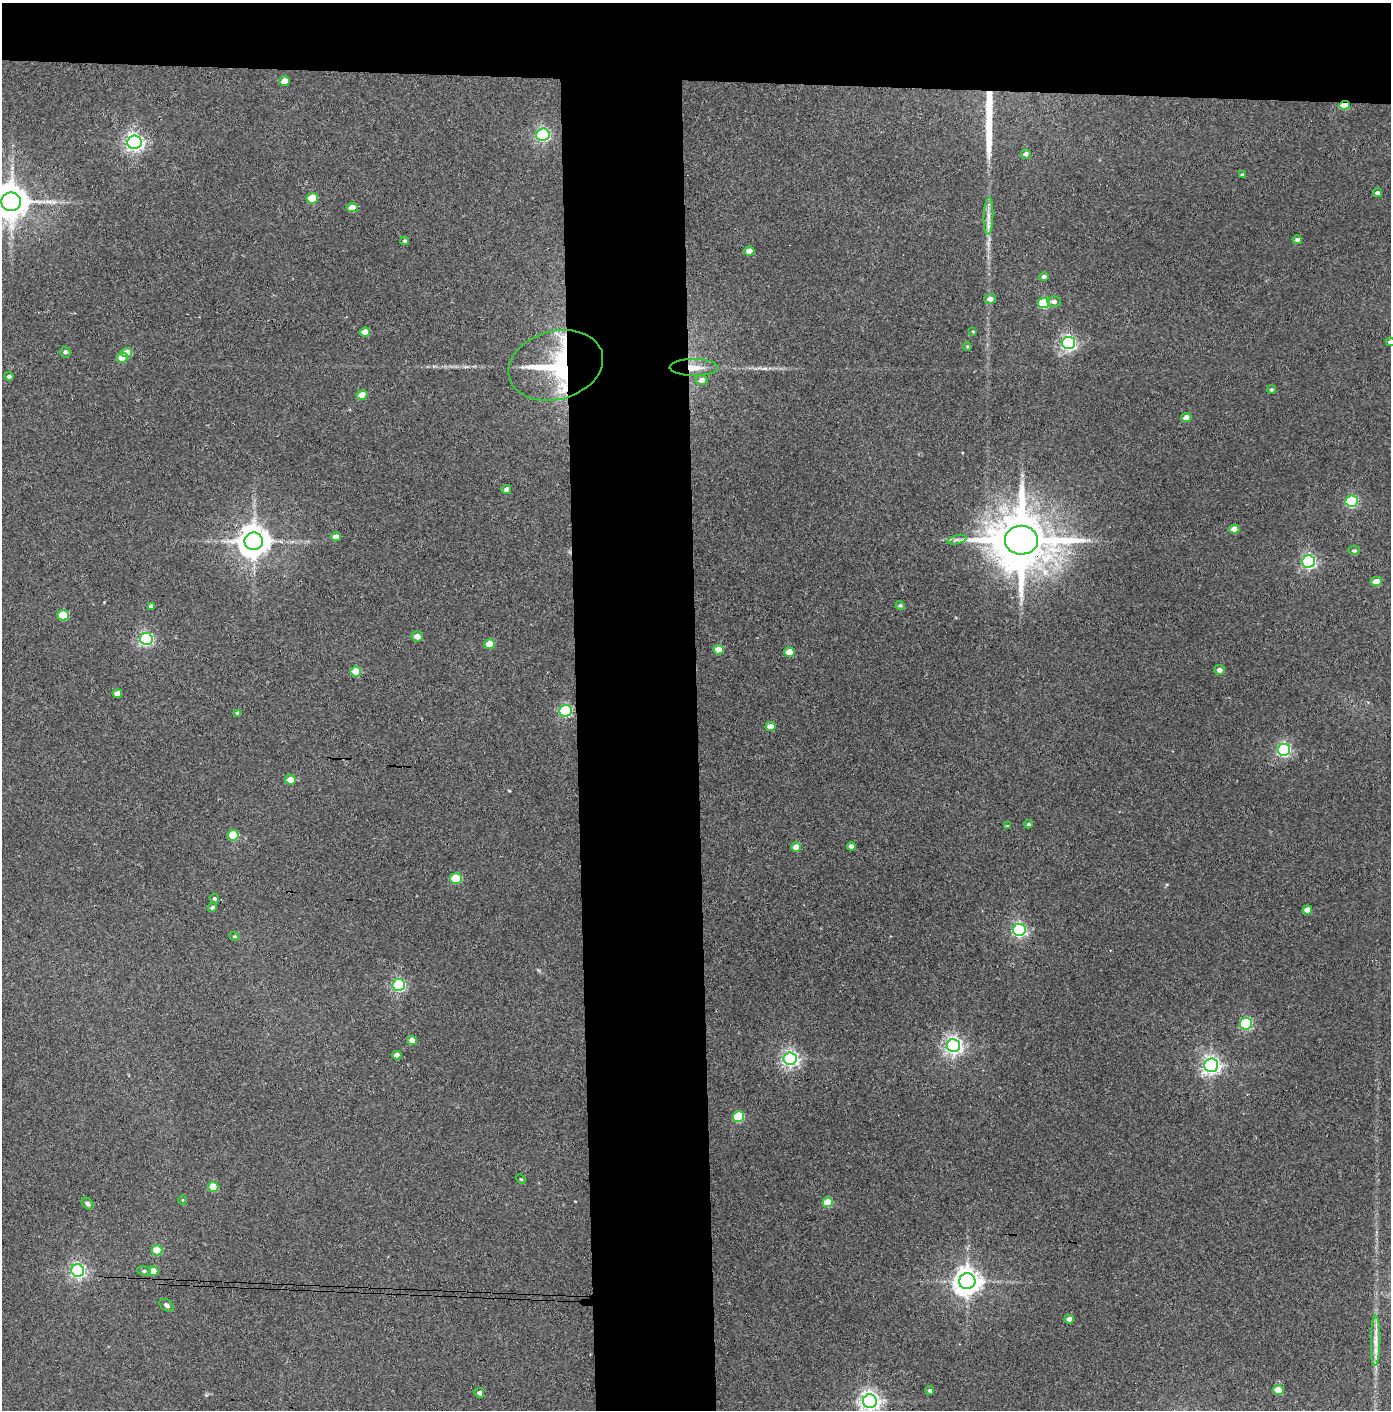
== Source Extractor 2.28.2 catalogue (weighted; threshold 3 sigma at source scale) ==
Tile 2 of 3 x 3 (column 2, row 1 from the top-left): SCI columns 1464-2852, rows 2822-4229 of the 4314 x 4236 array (HDU 1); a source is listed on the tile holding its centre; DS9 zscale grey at full resolution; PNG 1393 x 1412 px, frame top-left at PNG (2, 3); each listed source drawn as its Kron ellipse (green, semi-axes under 4 px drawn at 4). Shown black and unused: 14% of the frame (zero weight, under 3 of 4 exposures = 6% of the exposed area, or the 3 px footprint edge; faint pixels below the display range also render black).
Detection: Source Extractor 2.28.2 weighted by HDU 2 'WHT'; one run over the whole footprint, this tile lists its part. Background 0.0738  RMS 0.0052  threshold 0.0235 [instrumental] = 3 sigma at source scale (4.5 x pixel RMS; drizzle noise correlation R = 1.50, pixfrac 1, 0.05/0.05 arcsec/px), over >= 5 px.
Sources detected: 99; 2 cosmic-ray / hot-pixel residue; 1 long thin detection or spike segment (spike, bleed or trail) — neither listed nor drawn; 1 inside a brighter listed object's ellipse — not listed separately; the other 95 listed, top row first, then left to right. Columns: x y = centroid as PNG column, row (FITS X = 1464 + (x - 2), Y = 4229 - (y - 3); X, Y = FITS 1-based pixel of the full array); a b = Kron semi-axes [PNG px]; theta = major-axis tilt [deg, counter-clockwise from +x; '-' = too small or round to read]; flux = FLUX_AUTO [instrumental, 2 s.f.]
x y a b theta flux
285 81 5 4 - 5.9
1345 105 5 4 - 15
543 135 7 6 - 110
134 142 7 6 - 230
1026 154 5 4 - 2
1242 175 3 3 - 0.7
1378 193 4 4 - 1.5
312 198 6 5 - 17
11 202 10 9 - 1300
352 208 5 4 - 6.5
988 216 18 5 88 3.8
1297 240 5 4 - 1.7
405 241 4 4 - 1
749 251 5 4 - 4.3
1044 277 4 4 - 1.8
990 299 6 4 4 2.8
1054 302 7 5 -2 1.8
1044 303 6 5 - 31
973 331 4 3 - 0.6
365 332 5 4 - 7.2
1390 342 4 4 - 1.1
1068 343 6 6 - 150
967 347 4 3 - 0.6
65 352 5 5 - 1
127 353 5 4 - 8.8
122 358 5 5 - 10
556 365 48 34 15 66
694 367 24 8 -1 7.2
9 376 4 4 - 1.4
702 380 6 5 - 2.8
1272 390 4 4 - 0.74
362 395 5 4 - 6.9
1186 417 5 4 - 2.9
506 489 5 4 - 2.1
1352 501 6 6 - 61
1234 529 5 4 - 4.5
336 537 5 4 - 4.2
957 540 10 4 13 1.5
1021 540 16 14 0 4000
254 541 9 8 - 990
1354 551 5 4 - 1
1308 561 6 6 - 130
1376 582 5 4 - 6.5
900 605 5 4 - 1
151 606 4 4 - 1.6
63 615 5 5 - 19
417 636 6 5 - 3.3
146 639 6 6 - 100
490 644 5 5 - 10
719 650 5 4 - 9.6
789 652 5 4 - 8.8
1220 670 5 5 - 2.4
356 671 5 5 - 16
117 693 5 4 - 4.1
565 711 6 6 - 79
238 713 4 3 - 1.5
771 727 5 4 - 4.9
1284 750 6 6 - 110
290 780 5 5 - 4.1
1029 824 4 3 - 0.78
1007 826 4 4 - 0.55
233 835 5 5 - 17
851 846 4 4 - 2.2
796 847 5 4 - 6.3
456 878 5 5 - 26
214 899 5 4 - 1
212 907 5 4 - 1.1
1307 910 5 4 - 4.5
1019 930 6 6 - 120
235 936 5 4 - 0.67
399 985 6 6 - 83
1246 1024 6 6 - 57
412 1040 5 4 - 3.3
953 1046 6 6 - 230
397 1055 4 4 - 3.2
790 1059 6 6 - 190
1211 1065 7 6 - 230
738 1117 6 5 - 34
521 1179 5 3 - 0.47
213 1187 5 5 - 13
182 1200 4 3 - 0.43
828 1202 5 5 - 15
87 1204 7 5 -44 1.8
157 1250 5 5 - 15
78 1271 6 6 - 160
144 1271 7 4 -9 1
153 1271 5 4 - 6.6
967 1281 8 8 - 630
167 1305 8 5 -34 1.6
1069 1319 4 4 - 4.1
1376 1341 25 4 89 4.4
1278 1390 5 5 - 12
930 1391 4 4 - 1
479 1393 5 4 - 1.8
870 1401 7 7 - 310
Overlapping masked pixels (flux is a lower limit): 6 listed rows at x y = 1345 105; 352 208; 556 365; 694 367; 1021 540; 254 541
Isophote crosses this tile's border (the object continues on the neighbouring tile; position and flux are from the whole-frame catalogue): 3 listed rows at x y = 11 202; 1390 342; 870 1401